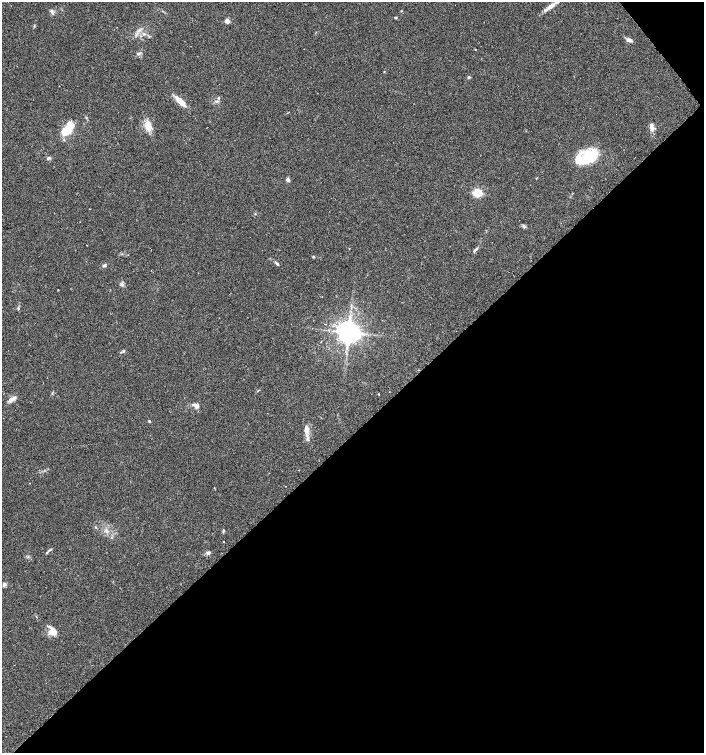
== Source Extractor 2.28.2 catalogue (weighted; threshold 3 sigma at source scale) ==
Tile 12 of 4 x 4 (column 4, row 3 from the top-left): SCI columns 4381-5784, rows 1534-3035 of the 6015 x 6062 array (HDU 1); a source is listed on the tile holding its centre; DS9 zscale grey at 2 x 2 block average (1 PNG px = mean of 2 x 2 image px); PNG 706 x 755 px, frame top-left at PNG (2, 2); no overlay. Shown black and unused: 43% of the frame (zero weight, under 2 of 3 exposures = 2% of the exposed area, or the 3 px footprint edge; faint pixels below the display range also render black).
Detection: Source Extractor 2.28.2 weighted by HDU 2 'WHT'; one run over the whole footprint, this tile lists its part. Background 0.0686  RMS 0.0087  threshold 0.0392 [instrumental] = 3 sigma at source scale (4.5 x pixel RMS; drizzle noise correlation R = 1.50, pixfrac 1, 0.0396/0.0396 arcsec/px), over >= 5 px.
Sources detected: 53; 1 inside a brighter object's white glare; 1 cosmic-ray / hot-pixel residue — not listed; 4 inside a brighter listed object's ellipse — not listed separately; the other 47 listed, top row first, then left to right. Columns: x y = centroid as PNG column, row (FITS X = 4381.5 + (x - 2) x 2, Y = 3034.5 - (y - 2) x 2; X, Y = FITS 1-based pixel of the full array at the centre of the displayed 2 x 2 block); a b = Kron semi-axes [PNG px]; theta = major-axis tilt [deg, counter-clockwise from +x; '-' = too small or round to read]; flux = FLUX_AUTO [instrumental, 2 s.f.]
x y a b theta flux
549 7 18 5 36 15
52 12 8 3 -73 3.7
396 17 3 3 - 2.3
227 21 3 3 - 26
139 31 5 3 - 4.2
144 34 5 3 - 3.2
629 40 7 4 -21 8.2
475 49 2 2 - 1.3
138 54 5 4 - 4.2
469 77 3 3 - 2.8
219 98 4 3 - 2
180 101 16 5 -44 23
216 101 4 3 - 2.8
148 126 13 7 -72 23
652 127 10 5 -85 9.8
68 129 18 7 57 33
588 157 16 11 12 110
48 158 5 4 - 4.2
288 180 3 3 - 8
477 193 4 3 - 150
255 214 3 2 - 1.2
524 226 5 4 - 3.7
476 249 8 3 42 4.3
313 257 3 3 - 1.8
277 264 6 3 -48 3.4
104 265 5 4 - 3.7
123 284 4 4 - 3.7
58 290 2 2 - 2.2
18 308 4 2 - 1.8
348 332 6 5 - 2300
123 351 5 3 - 2.2
389 392 2 2 - 0.75
52 393 3 2 - 1.4
379 394 2 2 - 0.94
12 399 10 4 29 10
196 405 10 4 -32 8.5
149 421 2 2 - 3
306 430 16 5 -85 15
299 470 2 2 - 0.65
96 527 3 2 - 1.4
223 530 5 2 - 2.1
106 531 6 3 77 4.2
223 542 2 2 - 5.3
50 550 6 2 19 2.5
208 553 5 4 - 4.8
4 584 5 4 - 5.3
52 631 11 8 -45 21